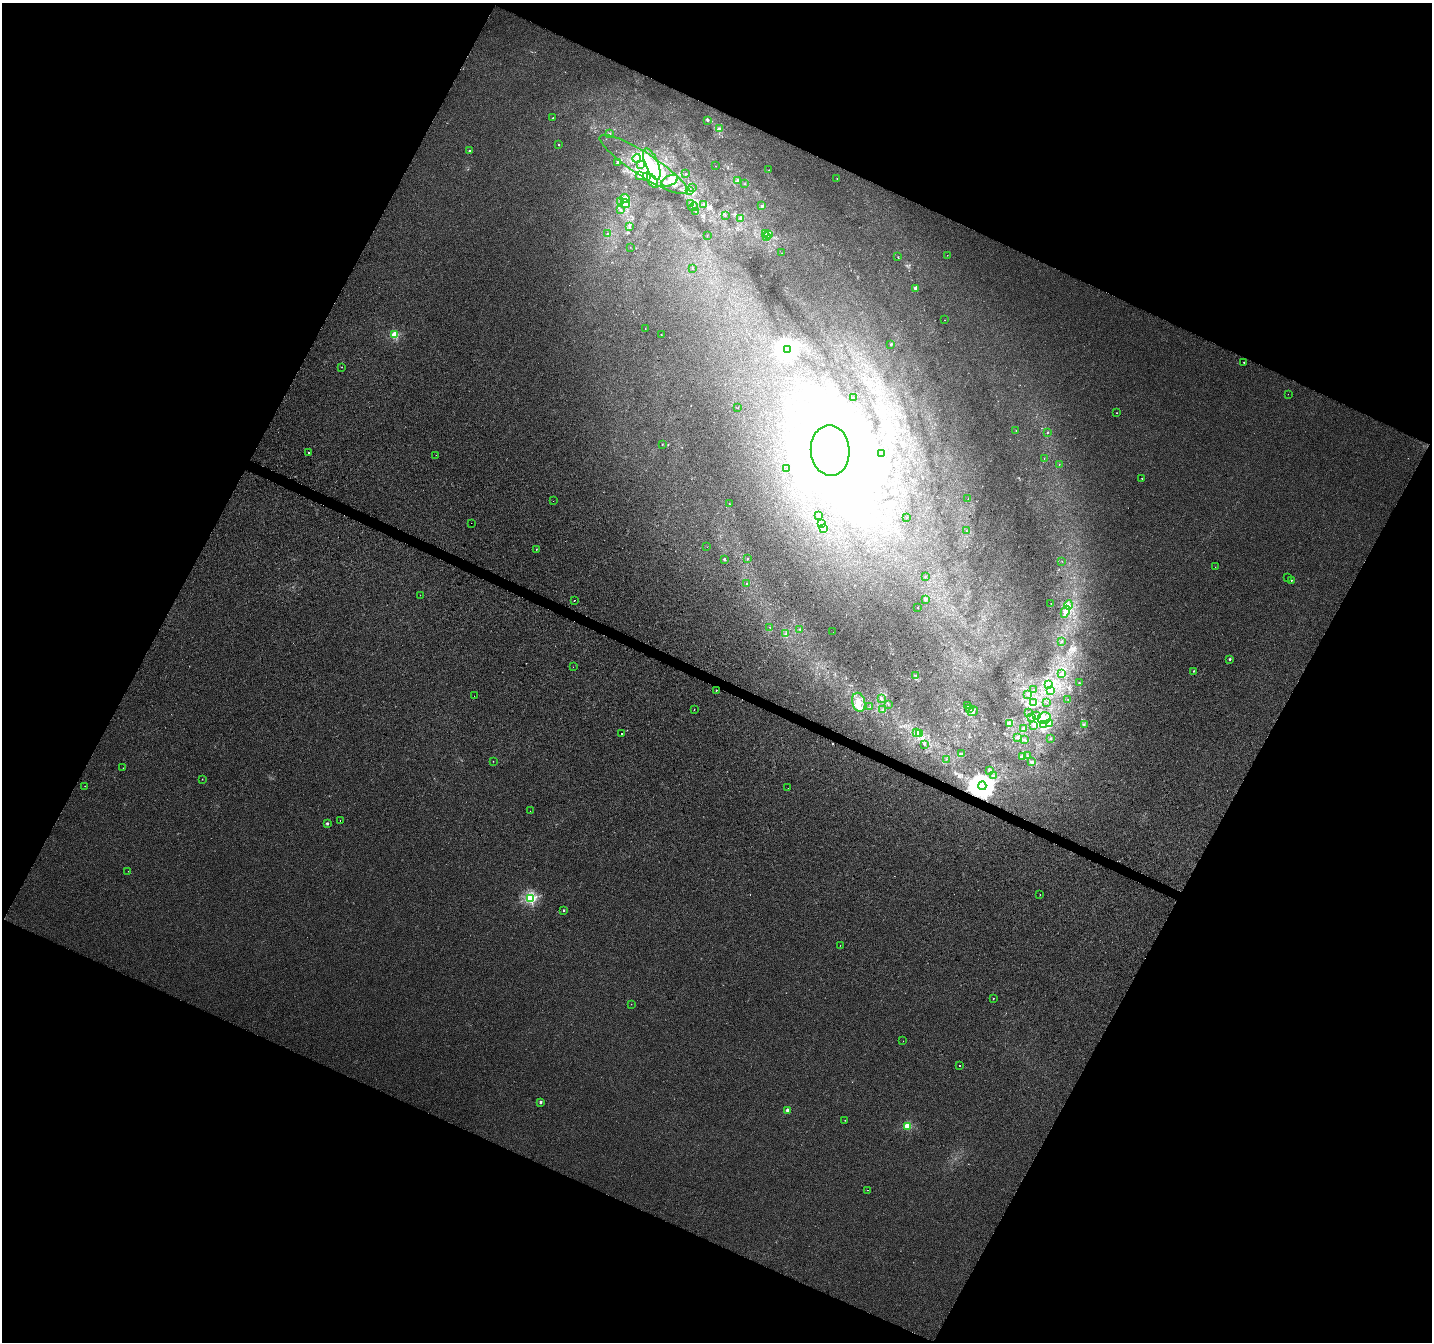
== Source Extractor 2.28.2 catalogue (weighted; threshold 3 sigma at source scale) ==
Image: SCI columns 8-5724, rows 271-5627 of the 5729 x 5834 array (HDU 1 of 3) = the unmasked area's bounding box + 8 px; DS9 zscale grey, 4 x 4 block average (1 PNG px = mean of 4 x 4 image px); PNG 1434 x 1344 px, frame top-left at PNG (2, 3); each listed source drawn as its Kron ellipse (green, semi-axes under 4 px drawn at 4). Shown black and unused: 45% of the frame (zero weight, under 2 of 3 exposures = <1% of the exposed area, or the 3 px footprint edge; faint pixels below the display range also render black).
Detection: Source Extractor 2.28.2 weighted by HDU 2 'WHT'. Background 0.028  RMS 0.0094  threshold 0.0421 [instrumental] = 3 sigma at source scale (4.5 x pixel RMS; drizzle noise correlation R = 1.50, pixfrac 1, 0.0396/0.0396 arcsec/px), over >= 5 px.
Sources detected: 236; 1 too faint to see at this stretch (4 x 4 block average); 46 inside a brighter object's white glare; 2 cosmic-ray / hot-pixel residue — neither listed nor drawn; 4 coinciding with a brighter row at this scale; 12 inside a brighter listed object's ellipse — not listed separately; the other 171 listed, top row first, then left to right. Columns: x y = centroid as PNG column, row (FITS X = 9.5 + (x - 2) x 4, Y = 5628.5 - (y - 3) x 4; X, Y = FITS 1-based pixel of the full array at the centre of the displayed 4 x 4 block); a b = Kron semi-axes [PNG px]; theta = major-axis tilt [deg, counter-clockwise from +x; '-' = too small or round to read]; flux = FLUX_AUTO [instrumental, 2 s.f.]
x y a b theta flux
553 118 2 2 - 2.6
708 120 3 2 - 6.5
720 129 2 2 - 4
609 133 2 2 - 2.8
559 145 2 2 - 5
469 151 2 2 - 12
637 158 4 3 - 14
618 163 3 3 - 9.4
644 164 52 11 -33 320
652 164 17 6 -68 87
640 165 3 2 - 6
715 166 2 2 - 1.3
769 170 2 2 - 0.93
685 174 2 2 - 2.7
639 176 3 2 - 5.3
646 177 3 2 - 10
837 178 2 2 - 4.9
653 181 8 3 -57 26
670 181 9 5 25 39
737 181 3 2 - 4.7
745 184 2 2 - 1.4
692 188 2 2 - 2.2
690 191 2 2 - 2
625 199 5 4 - 50
620 201 2 2 - 1.6
690 203 3 2 - 7.4
625 204 4 3 - 15
704 204 3 2 - 4.7
762 206 2 2 - 28
693 207 5 3 - 14
620 210 2 2 - 2.1
696 212 2 2 - 2.5
725 215 2 2 - 1.3
740 219 2 2 - 2.7
630 227 2 2 - 4
607 233 2 2 - 2.9
766 233 3 2 - 5.8
769 234 2 2 - 3.5
707 235 2 2 - 0.87
767 236 3 2 - 5.2
630 247 2 2 - 0.94
782 253 2 2 - 1
947 255 2 2 - 1
898 257 2 2 - 1.5
692 269 2 2 - 0.98
915 289 4 3 - 11
945 320 2 2 - 1.2
645 329 2 2 - 1.7
395 335 2 2 - 380
661 335 2 2 - 2
891 344 2 2 - 20
787 349 3 3 - 4100
1244 362 2 2 - 3.2
342 367 2 2 - 1.7
1288 394 2 2 - 0.87
853 398 2 2 - 1.2
738 408 2 2 - 1.1
1117 413 2 2 - 1.8
1016 431 2 2 - 1.1
1047 432 2 2 - 2.6
662 444 3 2 - 1.7
830 450 25 19 -85 3800
309 453 2 2 - 2.4
881 453 2 2 - 3
436 455 2 2 - 0.86
1044 459 2 2 - 0.91
1059 464 2 2 - 2
787 469 2 2 - 1.7
1142 478 2 2 - 2.1
968 499 2 2 - 0.85
553 501 2 2 - 1.5
730 504 2 2 - 1.5
818 515 2 2 - 2.1
907 517 2 2 - 1.9
471 523 2 2 - 0.91
821 524 3 2 - 9.7
823 529 2 2 - 3.5
966 531 2 2 - 1.4
707 547 2 2 - 2.2
536 549 2 2 - 3.3
747 559 2 2 - 2.4
724 560 3 2 - 5.6
1062 561 2 2 - 1.2
1215 567 2 2 - 6.4
925 577 2 2 - 1.3
1287 578 2 2 - 5.7
1292 580 2 2 - 5
747 584 2 2 - 2.7
420 595 2 2 - 0.94
925 599 3 3 - 11
574 600 2 2 - 9.5
1051 603 2 2 - 8.4
1068 605 4 3 - 15
918 607 2 2 - 1.6
1065 612 6 3 65 19
770 627 2 2 - 1.5
800 630 2 2 - 2.1
833 632 2 2 - 2.4
786 634 3 2 - 3.7
1061 642 2 2 - 3.8
1230 659 2 2 - 13
573 667 2 2 - 3.2
1193 671 2 2 - 6.1
1062 673 2 2 - 2.3
916 675 2 2 - 1.8
1079 683 2 2 - 3.3
1048 684 2 2 - 3.9
716 690 2 2 - 3.8
1034 690 2 2 - 2.1
1050 690 2 2 - 2.8
1027 694 2 2 - 1.6
474 696 2 2 - 0.74
881 698 3 2 - 5.3
1068 699 2 2 - 1.1
859 702 10 6 -75 44
1047 702 2 2 - 1.1
1034 703 2 2 - 2
888 705 2 2 - 1.5
968 705 2 2 - 5.1
870 707 2 2 - 2
969 708 2 2 - 4.3
694 709 2 2 - 2.6
883 710 2 2 - 2.5
973 711 5 3 - 14
1028 713 2 2 - 1.3
1036 716 3 2 - 8
1031 717 3 3 - 8.1
1044 718 6 5 - 43
1010 724 2 2 - 3.1
1043 724 3 3 - 12
1049 724 3 2 - 8.2
1084 724 2 2 - 4
1033 725 2 2 - 1.4
1023 728 2 2 - 7.4
916 732 3 3 - 9.2
919 733 3 2 - 6.5
622 734 2 2 - 8.9
1018 737 4 2 - 6.1
1051 739 2 2 - 3.5
1024 740 2 2 - 3.8
924 744 3 2 - 4.9
962 753 2 2 - 1.5
1023 756 3 2 - 8
1028 756 2 2 - 3.1
946 759 2 2 - 1.5
493 761 2 2 - 2.3
1031 762 3 3 - 8.1
123 768 2 2 - 1.8
989 771 2 2 - 4.1
994 776 2 2 - 4.8
202 779 2 2 - 2.9
85 786 2 2 - 0.99
982 786 4 4 - 6200
788 788 2 2 - 0.77
530 811 2 2 - 0.98
340 821 2 2 - 1.7
327 823 2 2 - 26
128 871 2 2 - 1.4
1040 895 2 2 - 1.5
530 898 2 2 - 990
564 910 2 2 - 15
840 945 2 2 - 2.3
993 998 2 2 - 3.2
631 1004 2 2 - 1.3
903 1041 2 2 - 1.4
959 1066 2 2 - 5.5
541 1102 2 2 - 26
788 1110 2 2 - 100
845 1120 2 2 - 1.7
907 1126 2 2 - 320
867 1190 2 2 - 6.7
Overlapping masked pixels (flux is a lower limit): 1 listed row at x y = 982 786
Diffuse or blended objects may show on this block-average render without a row.